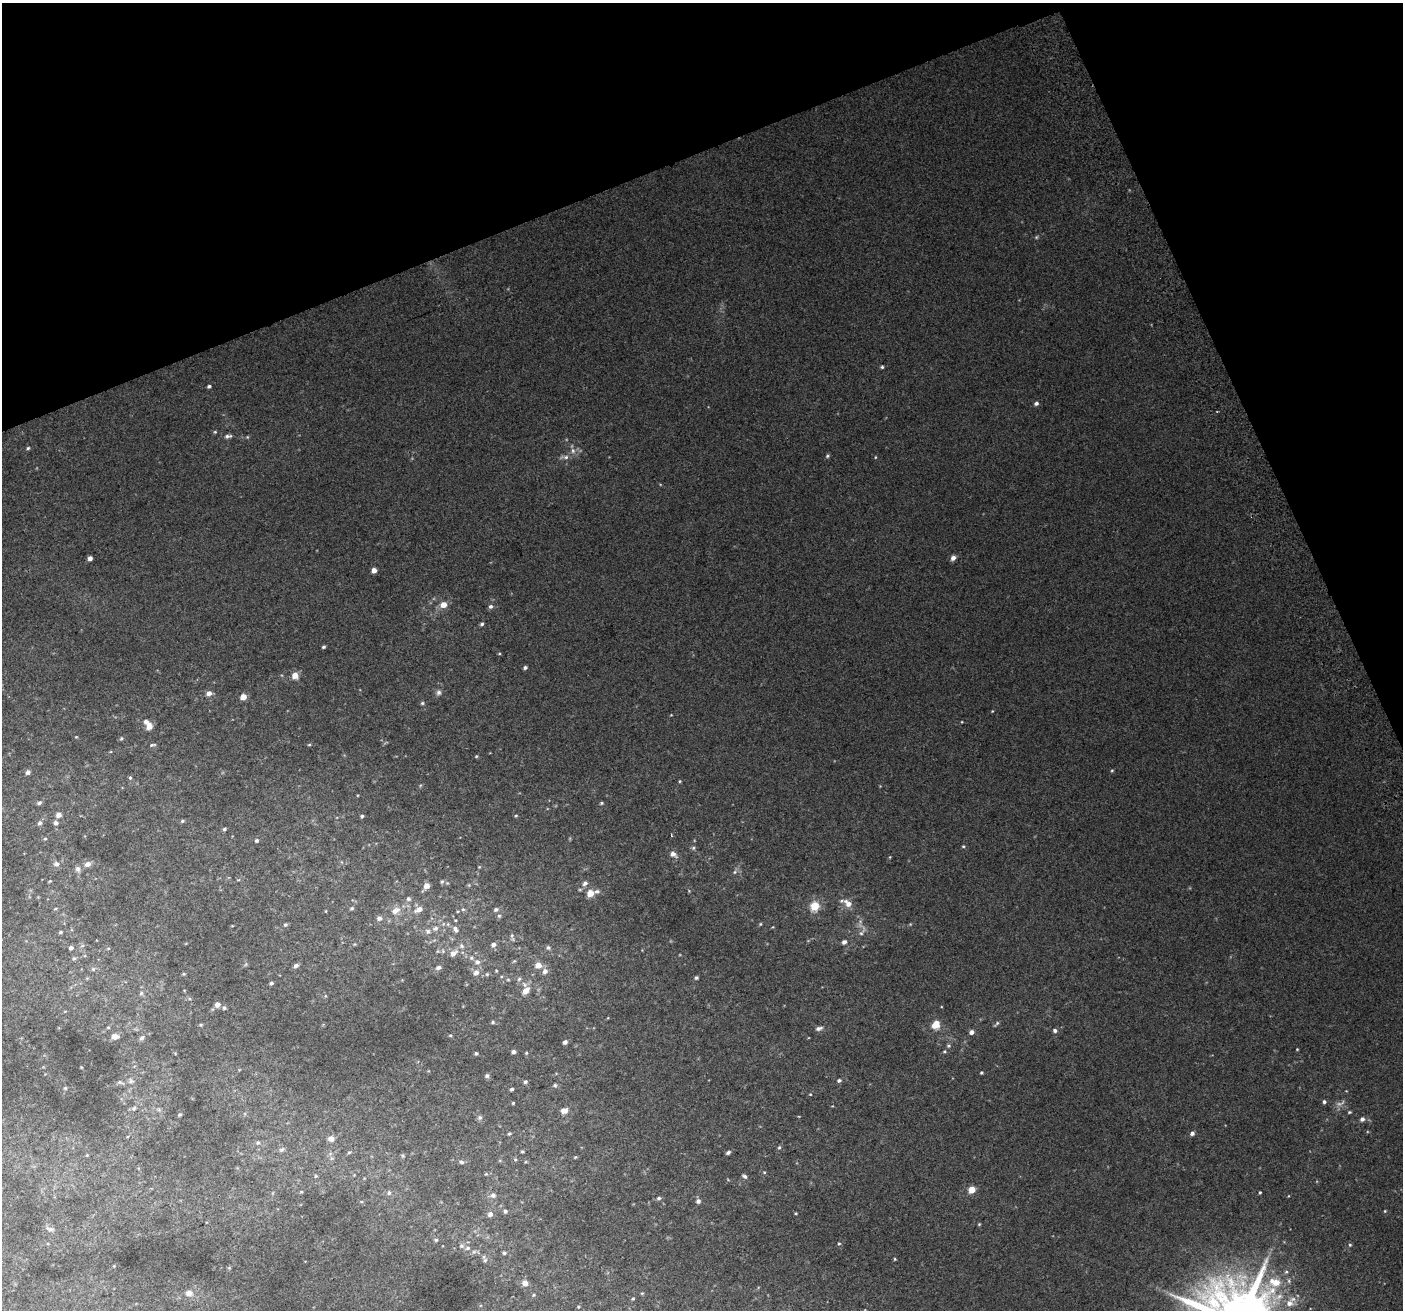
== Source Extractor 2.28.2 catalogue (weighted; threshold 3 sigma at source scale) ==
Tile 3 of 4 x 4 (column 3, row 1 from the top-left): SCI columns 2847-4247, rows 4085-5392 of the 5688 x 5494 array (HDU 1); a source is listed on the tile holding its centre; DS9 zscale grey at full resolution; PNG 1405 x 1312 px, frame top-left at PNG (2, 3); no overlay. Shown black and unused: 20% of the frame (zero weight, under 2 of 3 exposures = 2% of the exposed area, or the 3 px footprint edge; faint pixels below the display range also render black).
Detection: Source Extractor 2.28.2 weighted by HDU 2 'WHT'; one run over the whole footprint, this tile lists its part. Background 0.0744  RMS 0.014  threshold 0.063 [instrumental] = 3 sigma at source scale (4.5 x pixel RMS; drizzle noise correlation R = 1.50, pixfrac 1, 0.0396/0.0396 arcsec/px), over >= 5 px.
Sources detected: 205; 2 too faint to see at this stretch — not listed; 5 inside a brighter listed object's ellipse — not listed separately; the other 198 listed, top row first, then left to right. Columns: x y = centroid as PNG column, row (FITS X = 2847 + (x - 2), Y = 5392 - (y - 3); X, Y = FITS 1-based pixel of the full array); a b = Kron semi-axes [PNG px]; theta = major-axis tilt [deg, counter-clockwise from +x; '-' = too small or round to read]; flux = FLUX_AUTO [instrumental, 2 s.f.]
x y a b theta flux
882 367 4 4 - 1.8
209 386 4 3 - 2.5
1036 403 5 4 - 3.8
215 432 5 4 - 1.5
228 436 10 5 7 4.2
28 448 4 4 - 1.9
573 451 9 6 -76 5.7
827 456 6 4 18 2
565 457 15 6 2 6.5
875 457 4 3 - 1.1
90 558 4 4 - 6.3
953 558 6 5 - 5.9
374 570 4 4 - 9.4
443 605 6 6 - 14
490 606 6 5 - 3.8
482 624 5 4 - 2.9
323 647 4 3 - 2.2
499 653 5 3 - 1.3
525 667 4 3 - 3.1
295 675 6 6 - 15
439 692 7 7 - 4
209 693 5 5 - 7.7
243 697 5 4 - 16
422 703 6 5 - 2.1
992 711 3 3 - 0.96
962 722 4 2 - 0.82
149 726 9 7 84 9.8
76 737 4 3 - 1
121 738 5 4 - 2
152 745 9 4 12 2.2
309 745 5 3 - 1.5
476 756 4 4 - 1.3
1112 770 4 4 - 1.4
28 772 4 4 - 5.2
130 778 4 3 - 3
680 781 4 3 - 1.4
39 803 6 5 - 2.9
601 803 5 4 - 1.8
59 815 6 5 - 6.6
362 816 4 4 - 2.2
516 816 5 3 - 1.5
182 821 5 4 - 2.1
40 823 7 6 - 3.9
56 823 6 6 - 4.3
224 829 5 4 - 2.1
671 835 4 2 - 1.1
45 839 5 4 - 1.8
257 841 5 4 - 2.3
963 846 4 4 - 1.5
693 848 6 5 - 2.4
673 854 10 7 -38 7.5
890 857 5 3 - 1.3
56 864 8 7 - 5.8
88 864 8 6 19 8.1
479 867 5 3 - 1
78 869 9 8 - 5.6
735 872 6 5 - 2.5
238 880 6 3 18 1.3
50 881 4 4 - 1.4
442 882 6 4 61 2.1
585 883 7 6 - 5.2
469 885 5 5 - 1.5
426 886 6 5 - 9.3
597 891 8 6 -2 4.5
590 893 6 5 - 20
408 899 6 6 - 3.3
848 903 12 8 -42 12
815 906 6 5 - 38
352 908 6 5 - 2.1
55 909 5 3 - 1.4
419 909 9 6 25 9.3
463 909 6 5 - 2.4
496 910 7 5 17 3.4
326 911 4 3 - 0.95
395 911 13 8 30 12
499 916 6 5 - 2.4
379 918 7 7 - 4.6
760 924 4 4 - 1.3
285 925 6 5 - 2.3
435 928 10 7 17 6.7
455 929 12 7 -55 6.8
61 932 5 4 - 2
862 932 18 6 62 6.3
512 935 8 5 72 2.8
844 942 6 5 - 4.3
494 945 6 5 - 5.5
461 946 8 6 -23 4.4
71 948 5 4 - 3.9
108 948 5 3 - 1.3
548 948 6 6 - 2.9
453 953 9 6 38 9
74 958 6 5 - 2.4
514 961 6 4 43 1.5
477 962 8 7 - 5.6
246 964 6 4 71 1.9
538 965 5 5 - 15
296 966 7 5 24 3.7
438 967 7 5 11 4.8
93 969 6 6 - 2.6
545 971 7 6 - 6.3
476 972 7 7 - 7.5
184 974 5 3 - 1.3
487 974 5 5 - 2
696 978 4 4 - 2.5
519 979 7 5 72 3
271 983 5 4 - 2.8
526 991 9 6 53 13
141 993 6 5 - 2.5
217 1004 5 5 - 7.3
224 1008 5 5 - 2.4
493 1022 5 4 - 2.1
996 1024 10 4 44 2.4
201 1025 5 4 - 1.6
936 1025 9 8 - 17
108 1027 4 4 - 1.4
819 1028 9 5 14 4.7
1055 1030 5 4 - 3.8
972 1032 5 5 - 6.1
450 1035 4 4 - 1.6
115 1036 8 6 7 7.8
142 1038 8 6 48 3.5
565 1042 4 4 - 4.3
948 1046 6 5 - 2.3
1297 1049 3 3 - 1.1
944 1051 5 5 - 2.1
513 1052 4 4 - 4.8
175 1053 4 4 - 1
476 1053 4 4 - 2.1
526 1053 5 4 - 1.5
981 1073 4 3 - 1.9
487 1076 5 5 - 3.5
839 1080 5 4 - 2.8
131 1081 8 8 - 4.8
525 1082 4 4 - 2.8
121 1083 11 4 -10 3.1
555 1085 5 5 - 2.1
65 1088 5 4 - 1.6
512 1089 4 3 - 2.6
810 1094 4 3 - 1.1
1324 1102 5 5 - 2.9
513 1103 3 3 - 1.3
134 1108 9 6 61 4.2
564 1111 8 6 15 8.6
1349 1112 5 4 - 1.6
180 1115 5 4 - 1.6
480 1117 6 6 - 3.4
1362 1119 5 5 - 4.9
509 1133 5 4 - 1.8
1192 1133 5 4 - 4.4
331 1139 8 7 - 6.3
258 1143 6 5 - 2.4
779 1147 6 4 67 2.1
282 1149 8 6 42 2.9
349 1152 5 3 - 1.6
522 1152 4 4 - 1.7
728 1152 5 4 - 3.3
87 1155 4 4 - 1.4
403 1156 6 5 - 2
575 1157 5 3 - 1.5
331 1158 7 4 -72 2.5
461 1162 7 6 - 2.9
526 1162 5 3 - 1.4
764 1172 5 3 - 1.3
486 1174 4 4 - 1.4
316 1176 5 4 - 1.6
744 1176 6 4 -34 3.6
972 1190 5 5 - 25
301 1192 5 3 - 1.3
1260 1192 3 3 - 1.6
389 1193 7 6 - 3.7
493 1195 7 7 - 5.2
659 1198 6 5 - 2.6
698 1201 6 6 - 4.1
505 1211 5 5 - 3
1385 1211 4 4 - 1.2
796 1213 3 3 - 1.2
490 1214 5 5 - 6.2
979 1224 4 3 - 1.3
50 1229 13 5 -13 4.3
436 1240 5 5 - 1.9
839 1244 5 4 - 1.8
1350 1245 5 4 - 1.8
461 1246 7 6 - 3.3
474 1252 7 5 43 3
504 1253 5 4 - 2.4
895 1259 4 3 - 1.4
485 1260 6 6 - 3.1
114 1266 3 3 - 0.91
229 1268 5 3 - 1.3
1286 1272 6 5 - 2.4
1276 1282 11 9 16 20
525 1283 5 5 - 11
189 1293 10 8 -10 8.7
642 1293 4 4 - 1.3
534 1295 5 4 - 1.7
633 1299 5 4 - 1.7
1289 1303 11 9 11 13
578 1307 4 3 - 1.5